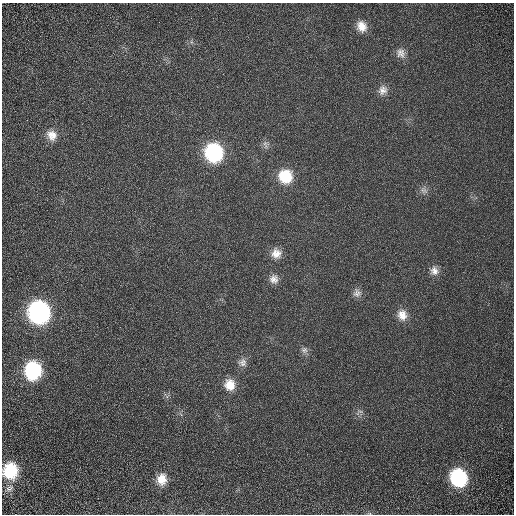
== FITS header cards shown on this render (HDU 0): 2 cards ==
NAXIS1  =                  512 / Required FITS header
NAXIS2  =                  512 / Required FITS header

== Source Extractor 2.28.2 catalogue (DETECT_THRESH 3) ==
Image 512 x 512 px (HDU 0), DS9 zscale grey, 1 PNG px = 1 image px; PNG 516 x 516 px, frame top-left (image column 1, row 512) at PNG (2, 3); no overlay
Background 1.71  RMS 0.78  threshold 2.33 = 3 sigma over >= 5 px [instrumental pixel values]
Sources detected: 23; all 23 listed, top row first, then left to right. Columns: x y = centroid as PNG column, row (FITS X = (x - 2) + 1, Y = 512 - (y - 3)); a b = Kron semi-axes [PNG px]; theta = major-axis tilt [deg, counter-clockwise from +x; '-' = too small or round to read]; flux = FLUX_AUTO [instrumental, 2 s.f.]
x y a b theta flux
361 26 13 11 -61 640
401 53 14 12 -69 390
383 90 13 11 54 410
52 135 15 13 -51 610
265 144 13 5 -80 190
214 153 15 14 - 6200
285 176 14 14 - 1800
424 190 11 8 -40 250
276 253 12 12 - 550
434 271 13 11 -63 410
274 279 11 11 - 380
357 293 12 11 - 310
39 312 14 13 - 14000
402 315 15 13 -68 650
304 350 10 9 - 220
242 362 12 11 - 330
33 370 14 13 - 4500
230 385 14 13 - 810
359 412 13 6 30 180
10 471 15 14 - 2600
458 478 15 13 -63 4800
162 479 14 12 85 760
9 488 13 9 33 320
At the frame edge (FLAGS 8, measured only in part): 1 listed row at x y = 10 471